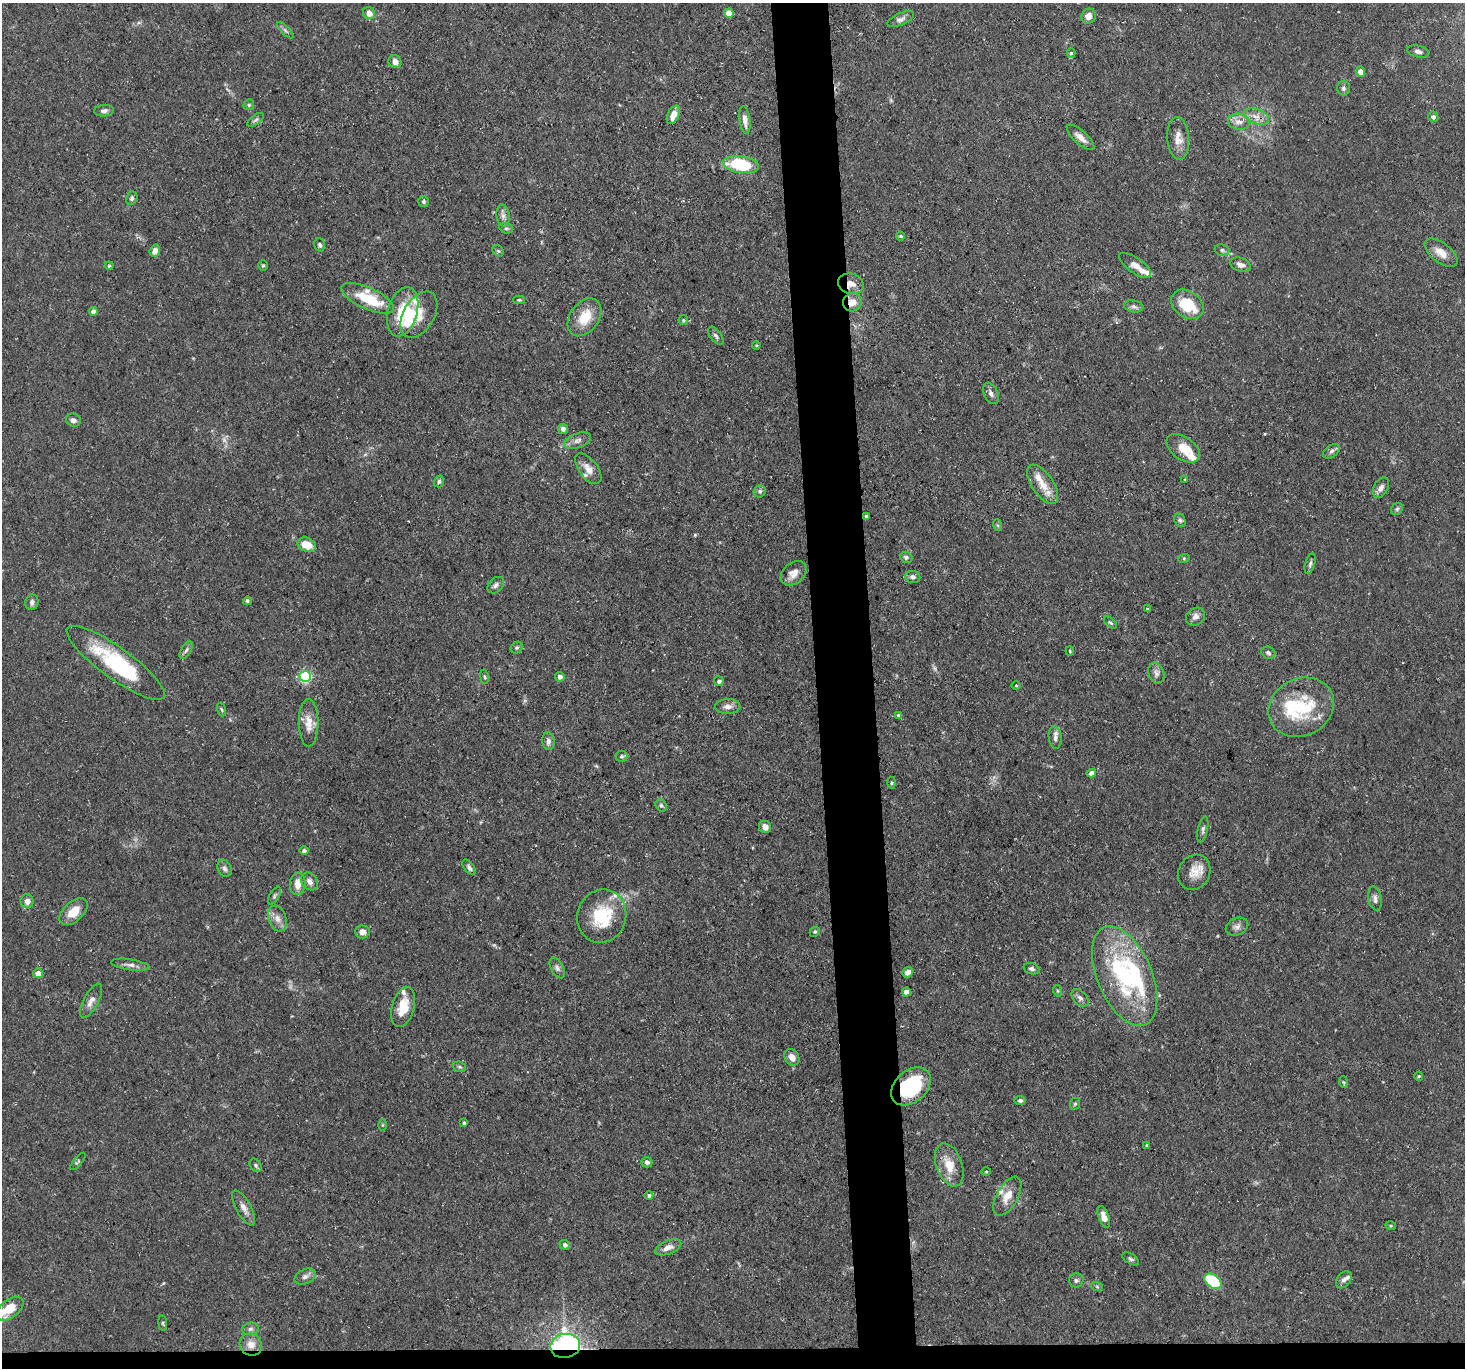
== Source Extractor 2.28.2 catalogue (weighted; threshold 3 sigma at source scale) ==
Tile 8 of 3 x 3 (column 2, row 3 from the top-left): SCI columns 1464-2926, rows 121-1486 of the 4389 x 4359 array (HDU 1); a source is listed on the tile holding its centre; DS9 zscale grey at full resolution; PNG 1467 x 1370 px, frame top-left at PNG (2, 3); each listed source drawn as its Kron ellipse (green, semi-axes under 4 px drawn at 4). Shown black and unused: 5% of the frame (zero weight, under 3 of 5 exposures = <1% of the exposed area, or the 3 px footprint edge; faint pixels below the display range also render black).
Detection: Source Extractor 2.28.2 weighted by HDU 2 'WHT'; one run over the whole footprint, this tile lists its part. Background 0.0618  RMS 0.004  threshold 0.018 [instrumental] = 3 sigma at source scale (4.5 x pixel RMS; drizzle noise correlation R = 1.50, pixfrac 1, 0.05/0.05 arcsec/px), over >= 5 px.
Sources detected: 181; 2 too faint to see at this stretch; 5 inside a brighter object's white glare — neither listed nor drawn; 15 inside a brighter listed object's ellipse — not listed separately; the other 159 listed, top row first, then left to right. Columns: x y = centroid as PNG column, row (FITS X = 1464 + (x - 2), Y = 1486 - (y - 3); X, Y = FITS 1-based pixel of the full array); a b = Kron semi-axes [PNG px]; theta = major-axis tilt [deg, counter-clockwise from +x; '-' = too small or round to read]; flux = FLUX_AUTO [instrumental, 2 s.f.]
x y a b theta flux
369 13 6 5 - 3.2
729 13 4 4 - 7.9
1089 16 7 7 - 3.1
901 19 14 6 24 1.8
285 30 10 4 -45 0.99
1418 51 11 6 -14 1.4
1071 53 5 4 - 0.66
395 62 7 6 - 2.3
1360 72 5 4 - 2.7
1343 88 7 6 - 1.1
249 105 6 5 - 0.58
104 111 10 6 5 1.4
673 115 10 6 65 4.2
1256 116 13 7 -17 3.2
1433 117 5 5 - 1.2
256 120 10 4 35 0.92
745 120 14 5 -82 2.6
1239 122 11 8 -7 2.7
1081 137 17 6 -42 3
1178 138 21 11 -86 4.4
741 165 18 8 -8 24
132 198 7 5 65 0.84
423 201 5 5 - 0.74
503 215 11 6 -82 1.7
506 228 7 5 -15 0.76
901 236 4 3 - 0.5
319 245 6 5 - 0.94
1222 250 7 5 -15 0.92
155 251 6 5 - 2
498 251 6 5 - 0.57
1441 253 19 9 -38 4.6
263 265 5 5 - 0.58
1135 265 19 7 -34 3.1
1240 265 10 7 -19 2.3
109 266 4 4 - 0.58
851 284 13 10 -14 3.9
368 298 28 10 -24 17
519 300 6 4 2 0.56
852 302 9 9 - 4.1
1187 304 18 13 -36 16
1134 306 10 6 -10 1.4
93 311 4 4 - 1.9
403 312 25 14 74 17
419 315 25 15 59 6.8
585 317 21 14 54 9.9
683 320 5 4 - 0.6
716 336 10 5 -52 1.1
756 345 4 3 - 0.37
991 393 11 7 -66 1.6
73 420 7 6 - 1.6
563 429 5 5 - 1.5
578 441 14 7 20 2
1183 448 19 11 -35 7.4
1332 451 9 6 35 1.1
588 469 18 9 -53 3.7
1185 480 4 3 - 0.44
439 481 6 5 - 0.84
1043 484 22 10 -56 6.6
1381 488 11 7 61 2
760 491 6 5 - 1
1397 509 7 5 48 0.84
866 516 4 3 - 0.77
1180 520 7 5 -67 0.89
997 525 6 4 -70 0.55
307 545 9 6 -22 6.5
906 557 6 5 - 0.96
1184 558 6 4 19 0.45
1310 564 10 5 73 1.1
794 573 14 10 42 3.7
913 577 8 6 -14 1.3
496 585 9 7 43 1.3
247 601 4 4 - 0.72
32 602 8 6 74 1.5
1148 609 4 3 - 0.68
1195 617 10 8 38 2.3
1110 623 7 4 -40 0.61
517 648 6 5 - 0.8
186 650 9 5 59 1.1
1070 651 4 4 - 0.48
1268 653 7 6 - 1
116 663 59 15 -36 32
1156 673 11 7 -71 1.8
305 676 6 5 - 52
484 677 7 3 -81 0.52
560 677 5 4 - 1.9
719 681 5 5 - 1.1
1016 685 5 3 - 0.44
728 706 13 7 1 2.2
1301 707 34 28 28 26
222 709 7 3 -71 0.52
899 716 4 4 - 1.4
309 723 24 9 -90 5.3
1055 737 11 6 -83 1.8
548 741 9 6 -83 1.6
621 756 6 6 - 0.76
1091 773 4 4 - 2.5
891 783 6 4 -84 0.61
661 805 6 5 - 0.82
765 827 6 6 - 2.4
1203 830 13 5 78 1.1
304 851 4 4 - 0.92
469 867 9 5 -53 1.2
224 868 9 6 -66 1.3
1194 872 18 15 59 5.9
309 881 10 7 -49 2
298 884 11 7 86 4.8
275 896 10 5 60 0.86
1375 899 12 6 -80 1.8
27 901 7 6 - 2.6
74 912 17 10 42 6.3
602 916 27 24 73 18
277 919 13 9 -70 2.9
1237 927 12 8 24 1.9
362 932 7 6 - 2.6
815 932 5 4 - 0.57
130 965 19 5 -9 2
557 968 11 6 -61 1.4
1031 969 8 5 -18 1.1
908 972 5 5 - 2.2
38 973 5 5 - 3.3
1125 976 53 27 -67 42
1058 991 6 4 -70 0.53
906 992 4 4 - 3
1080 998 10 6 -45 1.4
91 1001 19 7 62 3.1
403 1007 20 11 75 8.8
792 1057 9 7 -55 2.8
459 1067 7 5 -20 0.71
1419 1076 4 4 - 0.43
1343 1082 6 4 -70 0.48
911 1086 22 16 42 29
1020 1100 5 4 - 1.2
1075 1104 6 5 - 0.67
464 1123 4 3 - 0.83
382 1125 6 4 90 0.49
1147 1145 4 3 - 0.4
78 1161 11 3 50 0.65
647 1162 5 5 - 1.6
256 1165 7 5 -51 0.84
949 1165 22 13 -70 7.9
986 1172 5 3 - 0.39
649 1195 4 4 - 0.93
1007 1196 21 10 60 5.6
244 1208 19 7 -61 3
1104 1217 11 5 -69 2.9
1391 1226 5 3 - 0.42
565 1245 5 4 - 1.1
668 1247 14 6 21 2.9
1131 1259 9 5 -31 0.92
305 1277 11 7 25 1.8
1076 1280 7 7 - 0.99
1344 1280 9 6 52 1.5
1213 1281 9 6 -38 19
1097 1287 6 4 -20 0.65
10 1309 16 9 37 10
163 1323 8 4 -82 0.54
250 1329 8 6 14 1.2
251 1344 12 10 -42 4.1
565 1346 15 12 11 130
Overlapping masked pixels (flux is a lower limit): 5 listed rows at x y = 851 284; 852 302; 866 516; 911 1086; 565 1346
Isophote crosses this tile's border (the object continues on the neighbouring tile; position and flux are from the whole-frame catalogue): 1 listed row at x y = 10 1309